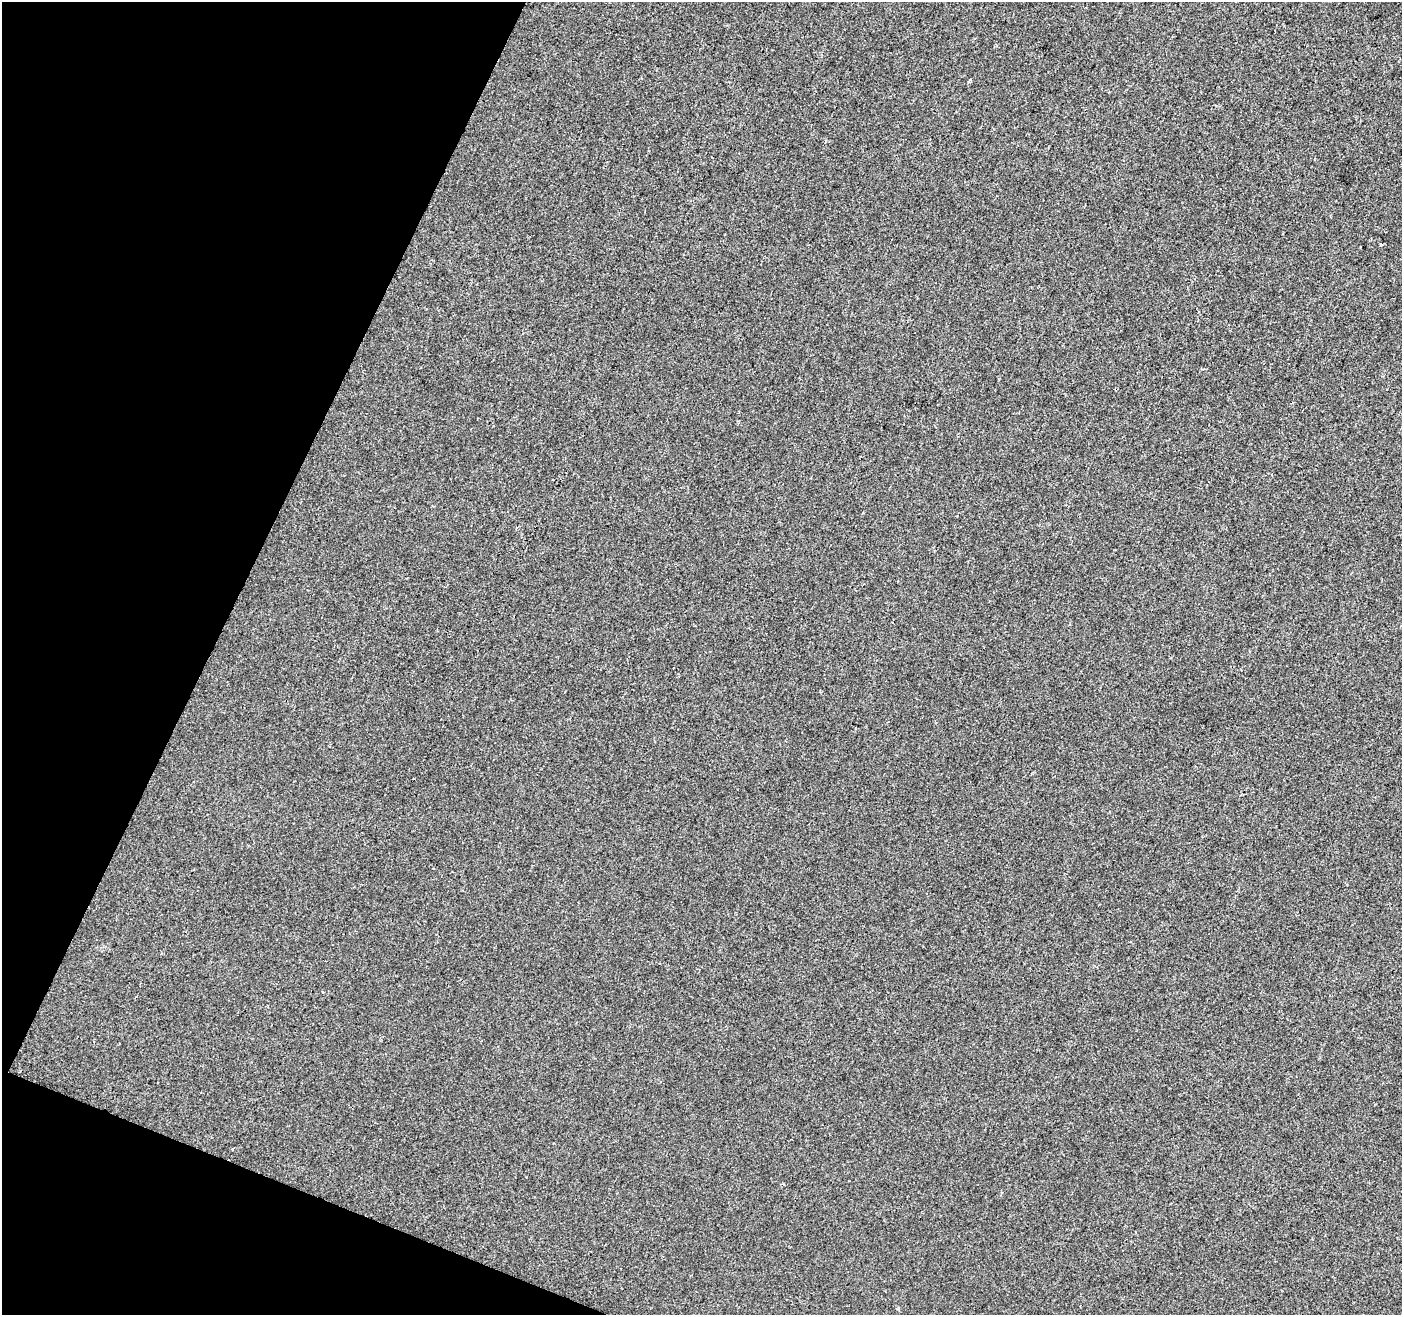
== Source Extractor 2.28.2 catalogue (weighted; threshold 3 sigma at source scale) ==
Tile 9 of 4 x 4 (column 1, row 3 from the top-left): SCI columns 1-1400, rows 1521-2833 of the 5607 x 5732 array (HDU 1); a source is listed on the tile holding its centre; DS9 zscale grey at full resolution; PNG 1404 x 1317 px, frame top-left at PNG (2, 2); no overlay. Shown black and unused: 19% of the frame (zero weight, under 2 of 3 exposures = <1% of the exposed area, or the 3 px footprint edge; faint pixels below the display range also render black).
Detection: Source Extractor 2.28.2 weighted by HDU 2 'WHT'; one run over the whole footprint, this tile lists its part. Background 1.08e-04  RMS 0.0042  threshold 0.0188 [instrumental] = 3 sigma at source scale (4.5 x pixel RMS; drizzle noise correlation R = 1.50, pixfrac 1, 0.0396/0.0396 arcsec/px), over >= 5 px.
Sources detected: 3; all 3 listed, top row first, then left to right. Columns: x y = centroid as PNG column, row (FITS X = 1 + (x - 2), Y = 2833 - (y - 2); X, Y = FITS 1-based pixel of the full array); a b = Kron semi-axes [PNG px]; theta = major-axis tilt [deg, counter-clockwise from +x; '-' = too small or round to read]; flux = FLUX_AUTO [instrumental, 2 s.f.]
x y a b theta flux
969 81 5 3 - 0.57
1380 245 3 3 - 0.89
516 528 3 3 - 0.79